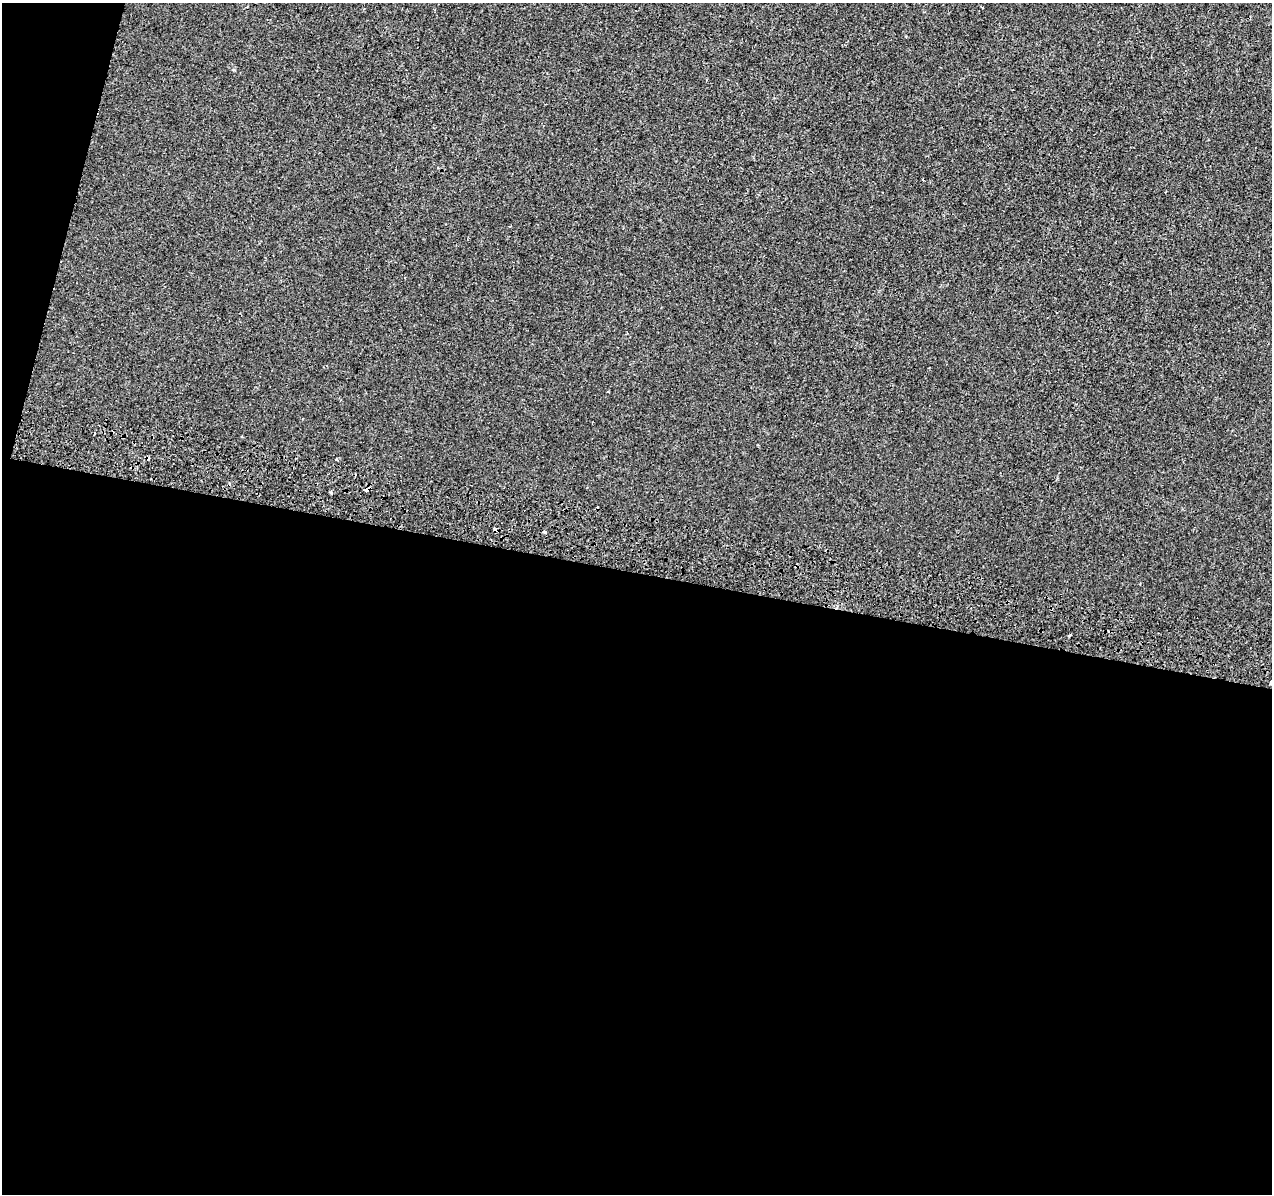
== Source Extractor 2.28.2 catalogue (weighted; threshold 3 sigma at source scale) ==
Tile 13 of 4 x 4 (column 1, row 4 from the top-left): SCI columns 24-1293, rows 340-1531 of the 5120 x 5387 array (HDU 1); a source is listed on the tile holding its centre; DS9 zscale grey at full resolution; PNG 1274 x 1196 px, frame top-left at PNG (2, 3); no overlay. Shown black and unused: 54% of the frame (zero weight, under 2 of 3 exposures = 3% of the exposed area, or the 3 px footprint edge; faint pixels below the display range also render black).
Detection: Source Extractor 2.28.2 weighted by HDU 2 'WHT'; one run over the whole footprint, this tile lists its part. Background -8.78e-04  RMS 0.0049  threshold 0.022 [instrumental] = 3 sigma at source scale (4.5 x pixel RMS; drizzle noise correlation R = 1.50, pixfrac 1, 0.0396/0.0396 arcsec/px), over >= 5 px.
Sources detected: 9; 4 cosmic-ray / hot-pixel residue — not listed; the other 5 listed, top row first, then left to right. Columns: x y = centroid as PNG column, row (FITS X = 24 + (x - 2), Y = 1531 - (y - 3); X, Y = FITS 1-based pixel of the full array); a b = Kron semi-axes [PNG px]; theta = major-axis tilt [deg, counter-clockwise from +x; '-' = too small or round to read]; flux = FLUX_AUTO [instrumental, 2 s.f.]
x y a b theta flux
336 459 3 3 - 3.7
366 489 6 4 27 1.9
331 493 4 3 - 0.78
544 532 3 3 - 1.3
1069 636 3 2 - 0.5
Overlapping masked pixels (flux is a lower limit): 1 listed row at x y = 366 489